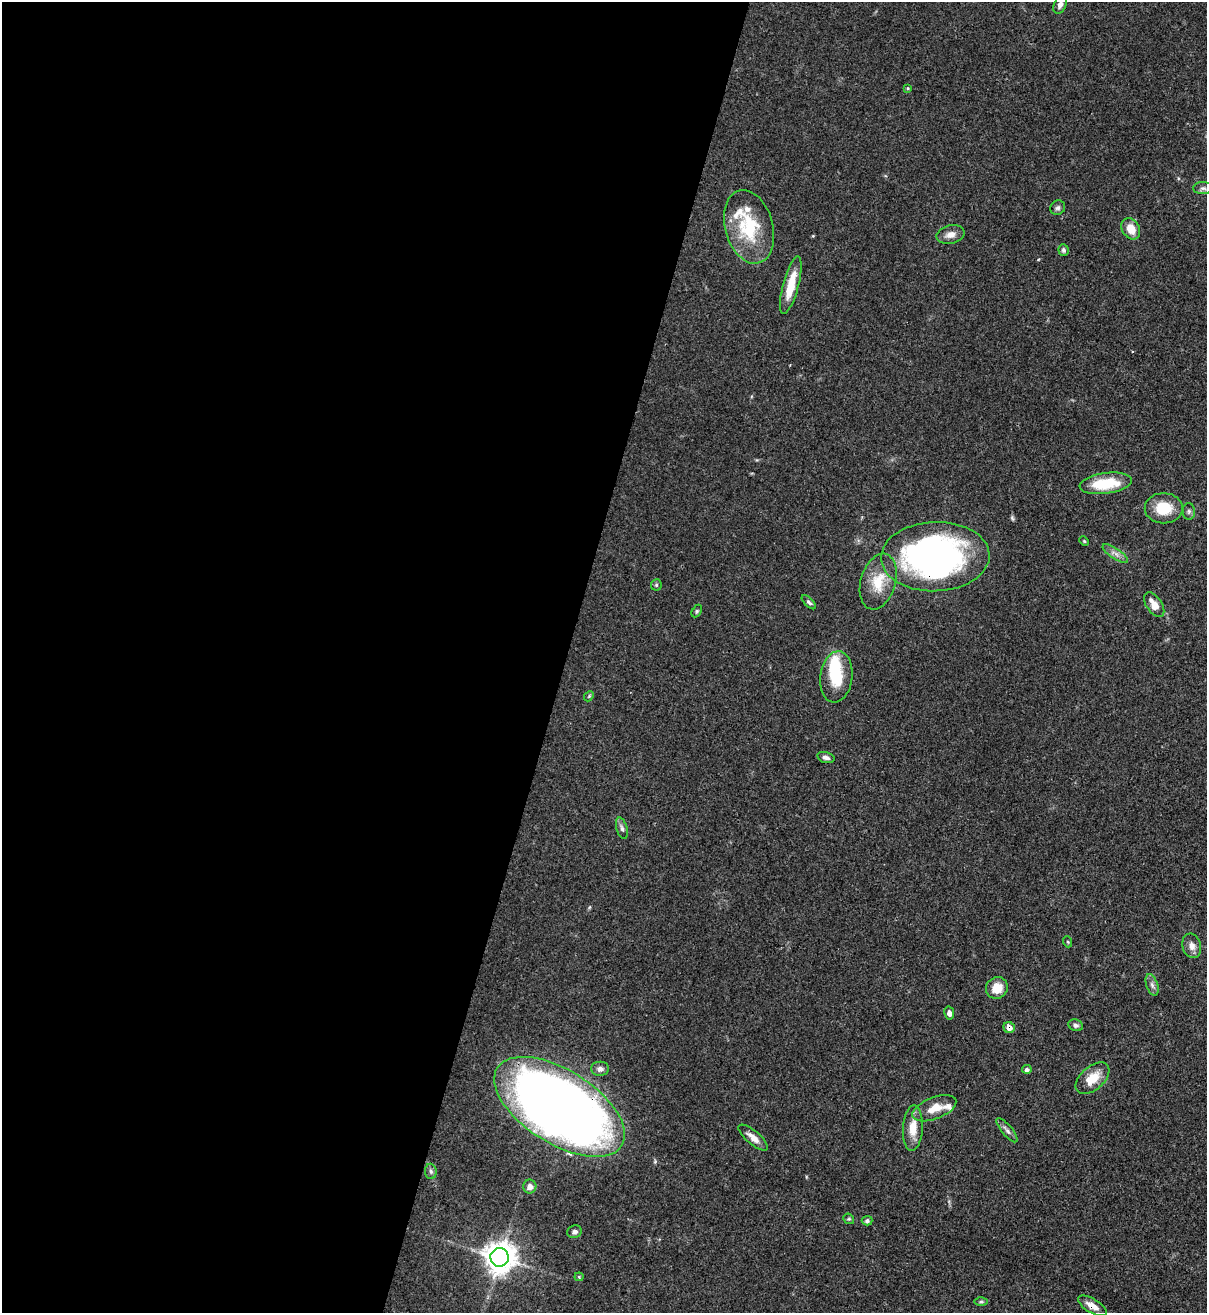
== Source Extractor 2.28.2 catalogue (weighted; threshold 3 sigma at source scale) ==
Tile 5 of 4 x 4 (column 1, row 2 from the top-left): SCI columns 218-1422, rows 2653-3963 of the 5383 x 5308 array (HDU 1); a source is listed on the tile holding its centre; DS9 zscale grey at full resolution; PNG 1209 x 1315 px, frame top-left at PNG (2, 2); each listed source drawn as its Kron ellipse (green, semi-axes under 4 px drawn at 4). Shown black and unused: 47% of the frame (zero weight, under 3 of 4 exposures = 7% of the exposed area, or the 3 px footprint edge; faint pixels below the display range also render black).
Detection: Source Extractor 2.28.2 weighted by HDU 2 'WHT'; one run over the whole footprint, this tile lists its part. Background 0.0825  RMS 0.0039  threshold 0.0176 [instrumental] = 3 sigma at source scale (4.5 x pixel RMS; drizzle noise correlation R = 1.50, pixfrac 1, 0.05/0.05 arcsec/px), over >= 5 px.
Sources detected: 53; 2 inside a brighter object's white glare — neither listed nor drawn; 3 inside a brighter listed object's ellipse — not listed separately; the other 48 listed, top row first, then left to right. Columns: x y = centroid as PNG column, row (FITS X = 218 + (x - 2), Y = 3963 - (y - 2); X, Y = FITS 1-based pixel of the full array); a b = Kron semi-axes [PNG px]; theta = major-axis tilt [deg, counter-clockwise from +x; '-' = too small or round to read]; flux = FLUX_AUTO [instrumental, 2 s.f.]
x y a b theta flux
1060 5 9 6 66 1.7
908 88 4 4 - 0.39
1203 188 10 6 -1 1.2
1058 208 8 7 - 1.1
749 227 37 24 -75 23
1131 229 11 8 -58 5.6
951 235 14 9 13 2.9
1063 250 6 5 - 0.9
791 285 30 7 75 10
1106 483 26 10 8 16
1164 508 19 15 0 11
1189 511 8 6 -89 1
1084 541 5 4 - 0.47
1115 554 15 5 -34 2.1
935 557 54 34 2 150
878 582 29 17 74 11
656 585 5 5 - 0.61
809 602 9 4 -45 0.95
1154 605 14 7 -55 4.6
697 611 7 4 61 0.6
836 677 26 16 82 14
589 696 5 4 - 0.53
826 757 9 5 -15 1.5
622 828 11 5 -74 1.2
1068 942 5 3 - 0.43
1192 946 12 9 -73 2.7
1152 985 11 5 -71 1.5
997 988 11 10 - 6.2
949 1013 6 5 - 1.6
1076 1025 7 5 -20 1.1
1009 1028 6 5 - 2.3
600 1069 9 7 -1 1.8
1027 1069 5 4 - 1.2
1092 1078 20 11 41 7.2
559 1107 73 37 -32 520
934 1108 23 11 21 6.5
913 1128 23 10 87 6.7
1007 1130 15 5 -50 1.5
753 1138 18 6 -40 3
431 1171 8 6 -86 1.1
530 1186 7 6 - 2
849 1219 6 4 -42 0.53
867 1221 5 5 - 1
575 1232 7 6 - 1.3
500 1257 9 9 - 630
579 1277 4 4 - 0.44
981 1302 6 4 1 0.62
1092 1306 16 7 -31 3.5
Overlapping masked pixels (flux is a lower limit): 4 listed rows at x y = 935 557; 1009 1028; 559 1107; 1092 1306